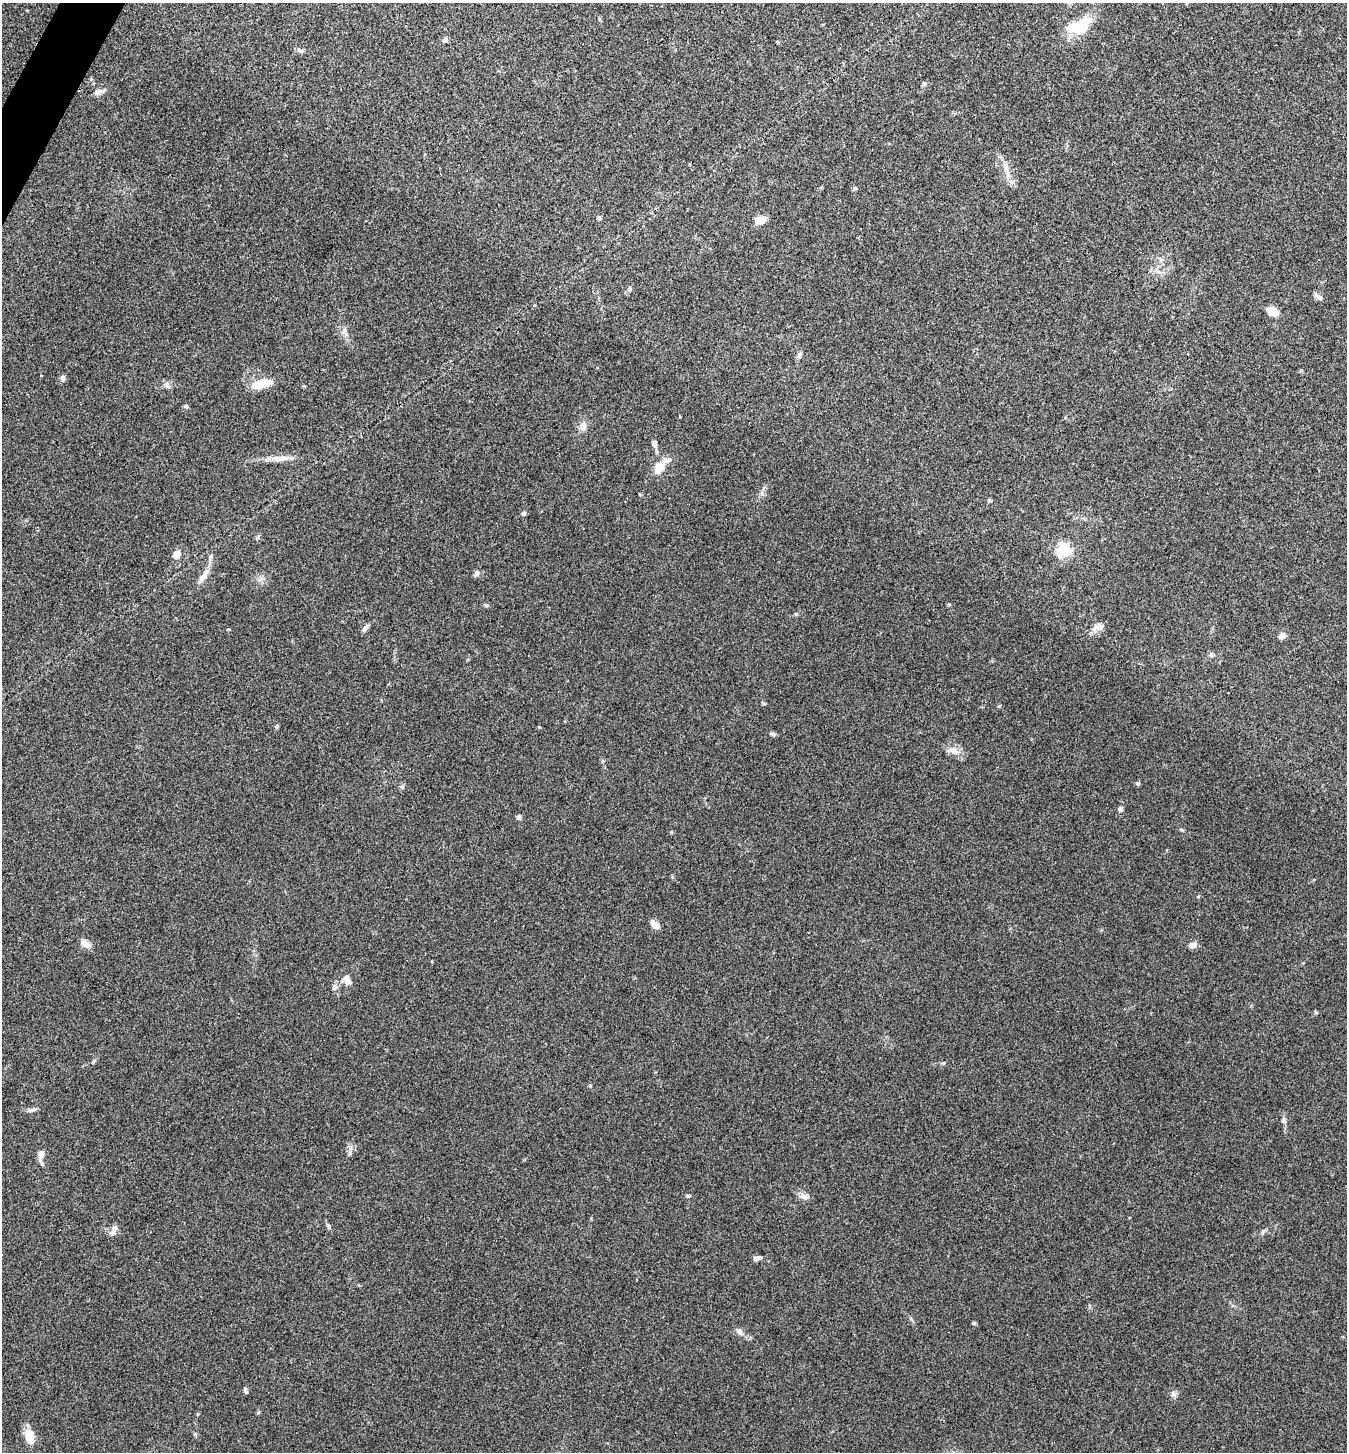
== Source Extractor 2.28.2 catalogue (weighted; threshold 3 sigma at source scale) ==
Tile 11 of 4 x 4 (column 3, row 3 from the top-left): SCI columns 2837-4181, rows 1452-2901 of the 5811 x 5804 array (HDU 1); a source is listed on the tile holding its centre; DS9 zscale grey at full resolution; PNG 1349 x 1454 px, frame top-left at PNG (2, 3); no overlay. Shown black and unused: <1% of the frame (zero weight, under 3 of 4 exposures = <1% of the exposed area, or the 3 px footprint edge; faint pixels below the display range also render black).
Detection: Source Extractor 2.28.2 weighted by HDU 2 'WHT'; one run over the whole footprint, this tile lists its part. Background 0.0798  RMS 0.0056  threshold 0.0251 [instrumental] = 3 sigma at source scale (4.5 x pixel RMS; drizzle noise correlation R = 1.50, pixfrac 1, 0.05/0.05 arcsec/px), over >= 5 px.
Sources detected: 64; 2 inside a brighter listed object's ellipse — not listed separately; the other 62 listed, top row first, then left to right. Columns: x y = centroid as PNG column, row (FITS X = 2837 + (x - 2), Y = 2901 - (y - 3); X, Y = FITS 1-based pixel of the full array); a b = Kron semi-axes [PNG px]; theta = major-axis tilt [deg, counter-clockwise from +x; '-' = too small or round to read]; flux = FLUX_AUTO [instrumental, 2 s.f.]
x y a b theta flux
1079 26 32 15 17 19
445 40 6 5 - 2
923 84 7 5 41 1
99 92 14 6 15 2.7
1006 167 24 7 -71 5.6
855 188 5 5 - 0.76
599 218 5 5 - 0.94
761 220 10 7 26 6.2
1161 259 7 4 0 1.1
1158 271 10 3 -40 1.3
629 289 7 5 77 1.1
1318 297 12 5 -37 1.8
1272 311 9 7 -24 8.3
799 355 8 6 62 1.4
63 378 7 6 - 1.7
262 384 20 7 14 16
167 385 8 7 - 1.8
186 406 6 5 - 0.83
583 427 10 9 - 3.2
654 444 9 6 -77 2.1
282 458 15 7 4 4.2
659 467 19 10 53 7.7
989 500 5 4 - 0.8
523 514 6 5 - 1.1
1064 550 6 6 - 110
177 554 8 6 64 6.4
210 557 10 5 81 1.7
477 573 8 6 54 1.9
204 576 23 7 56 5.2
486 605 5 5 - 0.82
1098 627 18 8 16 3.8
365 628 10 5 50 1.9
1282 636 10 8 43 2.1
1211 654 8 5 -85 1.1
277 726 6 4 47 0.71
539 727 4 3 - 0.49
773 734 7 4 -44 0.99
954 751 16 8 -29 4.8
1137 783 6 3 -18 0.69
1120 809 5 5 - 1.7
519 817 6 6 - 1.2
1181 830 6 4 -3 0.66
655 925 11 6 -34 4.1
85 944 15 8 -39 3.1
1193 945 8 6 12 3.1
346 978 12 8 59 3.3
335 987 8 7 - 1.9
944 1063 7 3 9 0.72
590 1086 5 4 - 0.64
34 1109 7 4 19 1.2
1283 1120 7 6 - 1.6
41 1154 11 7 77 3.4
688 1196 5 4 - 0.78
804 1196 14 7 -21 2.7
328 1226 7 5 -56 1.1
114 1230 14 6 71 2.9
757 1258 9 5 14 2.3
974 1323 4 4 - 0.92
740 1331 9 6 -61 1.9
245 1390 8 5 -81 1.1
1173 1394 8 6 -22 1.6
29 1436 18 10 -75 7.3
Unlisted compact peaks at least as high as the median listed source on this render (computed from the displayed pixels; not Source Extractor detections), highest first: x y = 195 1434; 402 787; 350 1153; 999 706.